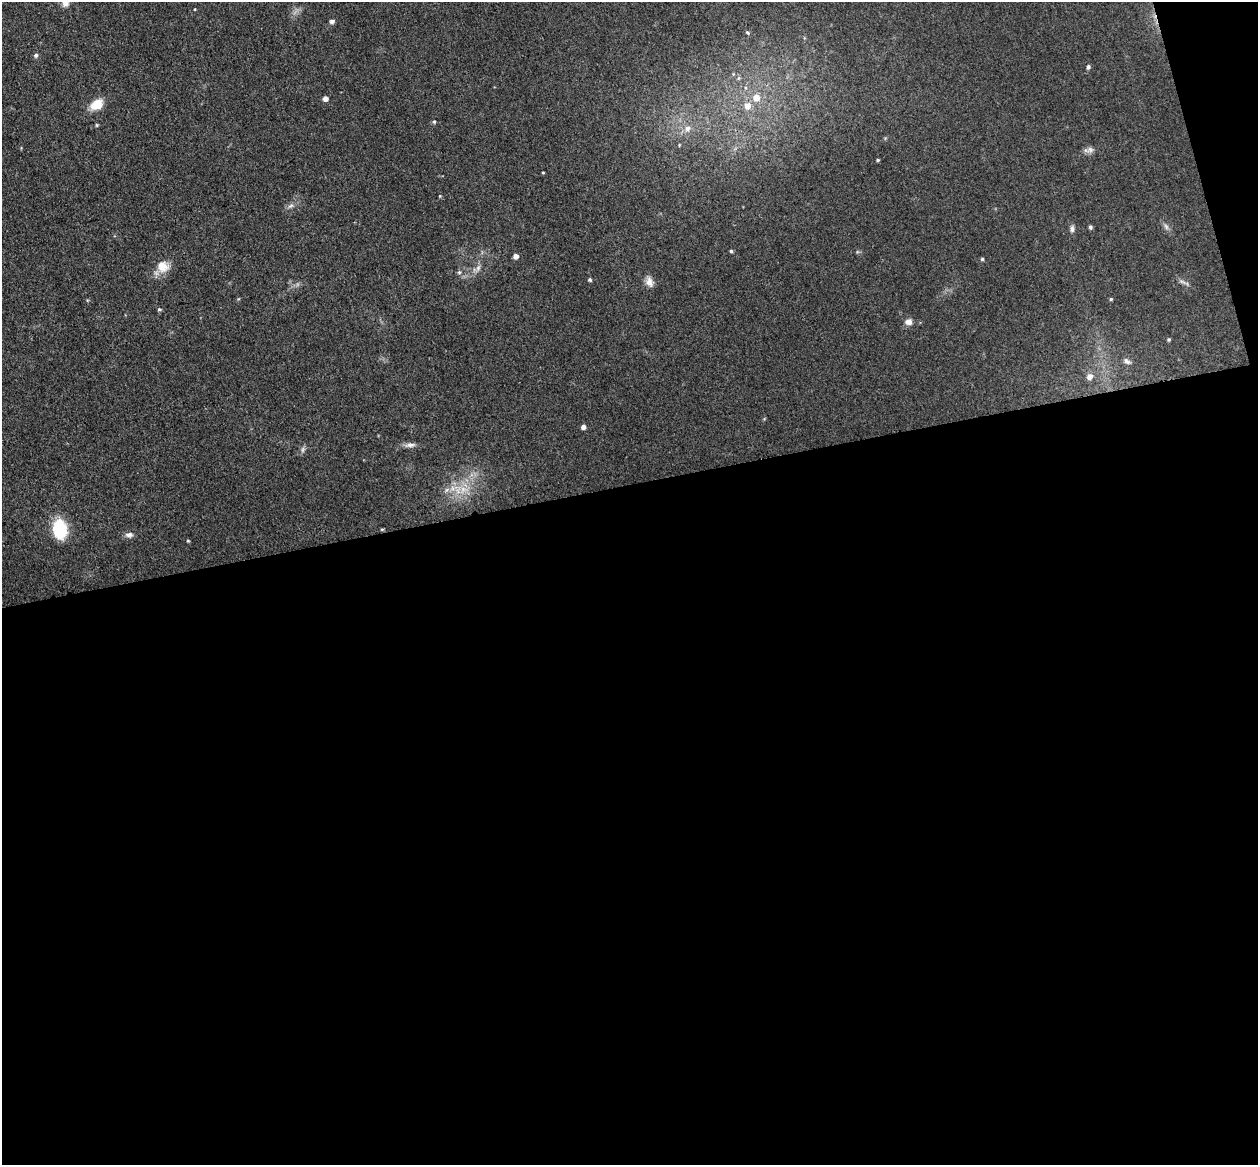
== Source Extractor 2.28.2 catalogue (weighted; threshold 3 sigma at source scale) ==
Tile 16 of 4 x 4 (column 4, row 4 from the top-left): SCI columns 3824-5079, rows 155-1317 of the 5135 x 5078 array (HDU 1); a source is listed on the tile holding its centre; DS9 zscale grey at full resolution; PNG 1260 x 1167 px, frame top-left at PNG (2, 2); no overlay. Shown black and unused: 60% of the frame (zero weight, under 3 of 4 exposures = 5% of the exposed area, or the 3 px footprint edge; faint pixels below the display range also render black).
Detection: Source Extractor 2.28.2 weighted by HDU 2 'WHT'; one run over the whole footprint, this tile lists its part. Background 0.0741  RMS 0.0078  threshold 0.0353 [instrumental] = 3 sigma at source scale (4.5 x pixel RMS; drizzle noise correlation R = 1.50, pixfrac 1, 0.05/0.05 arcsec/px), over >= 5 px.
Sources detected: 44; all 44 listed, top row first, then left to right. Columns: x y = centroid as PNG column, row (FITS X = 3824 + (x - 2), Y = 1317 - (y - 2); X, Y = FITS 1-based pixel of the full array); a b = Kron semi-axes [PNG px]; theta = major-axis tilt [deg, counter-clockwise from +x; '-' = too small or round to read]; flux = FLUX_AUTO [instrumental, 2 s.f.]
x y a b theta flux
66 2 11 9 39 5.1
195 9 4 2 - 0.55
332 21 5 5 - 2.2
748 33 6 3 -45 1
36 55 6 5 - 1.8
1088 67 5 4 - 1.8
756 98 9 9 - 7.5
325 99 4 4 - 4.2
96 104 15 10 30 13
747 106 9 8 - 6.5
434 122 5 4 - 1
97 125 4 4 - 0.95
687 128 8 8 - 4.3
1090 150 11 8 19 3.4
878 160 4 3 - 0.95
543 172 4 2 - 0.66
440 196 4 3 - 0.67
290 206 10 5 27 2.5
1090 227 5 4 - 1.6
1166 227 9 6 -63 2.4
1072 229 9 5 87 2.4
731 251 4 4 - 1.2
516 256 5 5 - 4
982 259 4 4 - 1
163 266 17 15 -34 11
478 268 9 6 63 3
459 272 6 5 - 1.3
590 280 4 4 - 1.3
649 282 14 9 -76 5.3
1182 282 11 4 -23 2.1
1111 299 4 4 - 0.92
159 309 6 4 -6 1
909 322 9 8 - 4
1169 339 4 4 - 1
1127 361 11 6 -33 2.8
1090 377 7 6 - 5.1
583 427 4 4 - 3
410 445 16 5 6 3.7
303 450 7 4 71 1.7
463 490 13 10 20 10
60 529 17 11 -77 44
382 529 5 3 - 0.78
129 535 11 7 3 3.2
188 541 4 4 - 0.8
Isophote crosses this tile's border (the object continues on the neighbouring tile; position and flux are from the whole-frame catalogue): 1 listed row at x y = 66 2